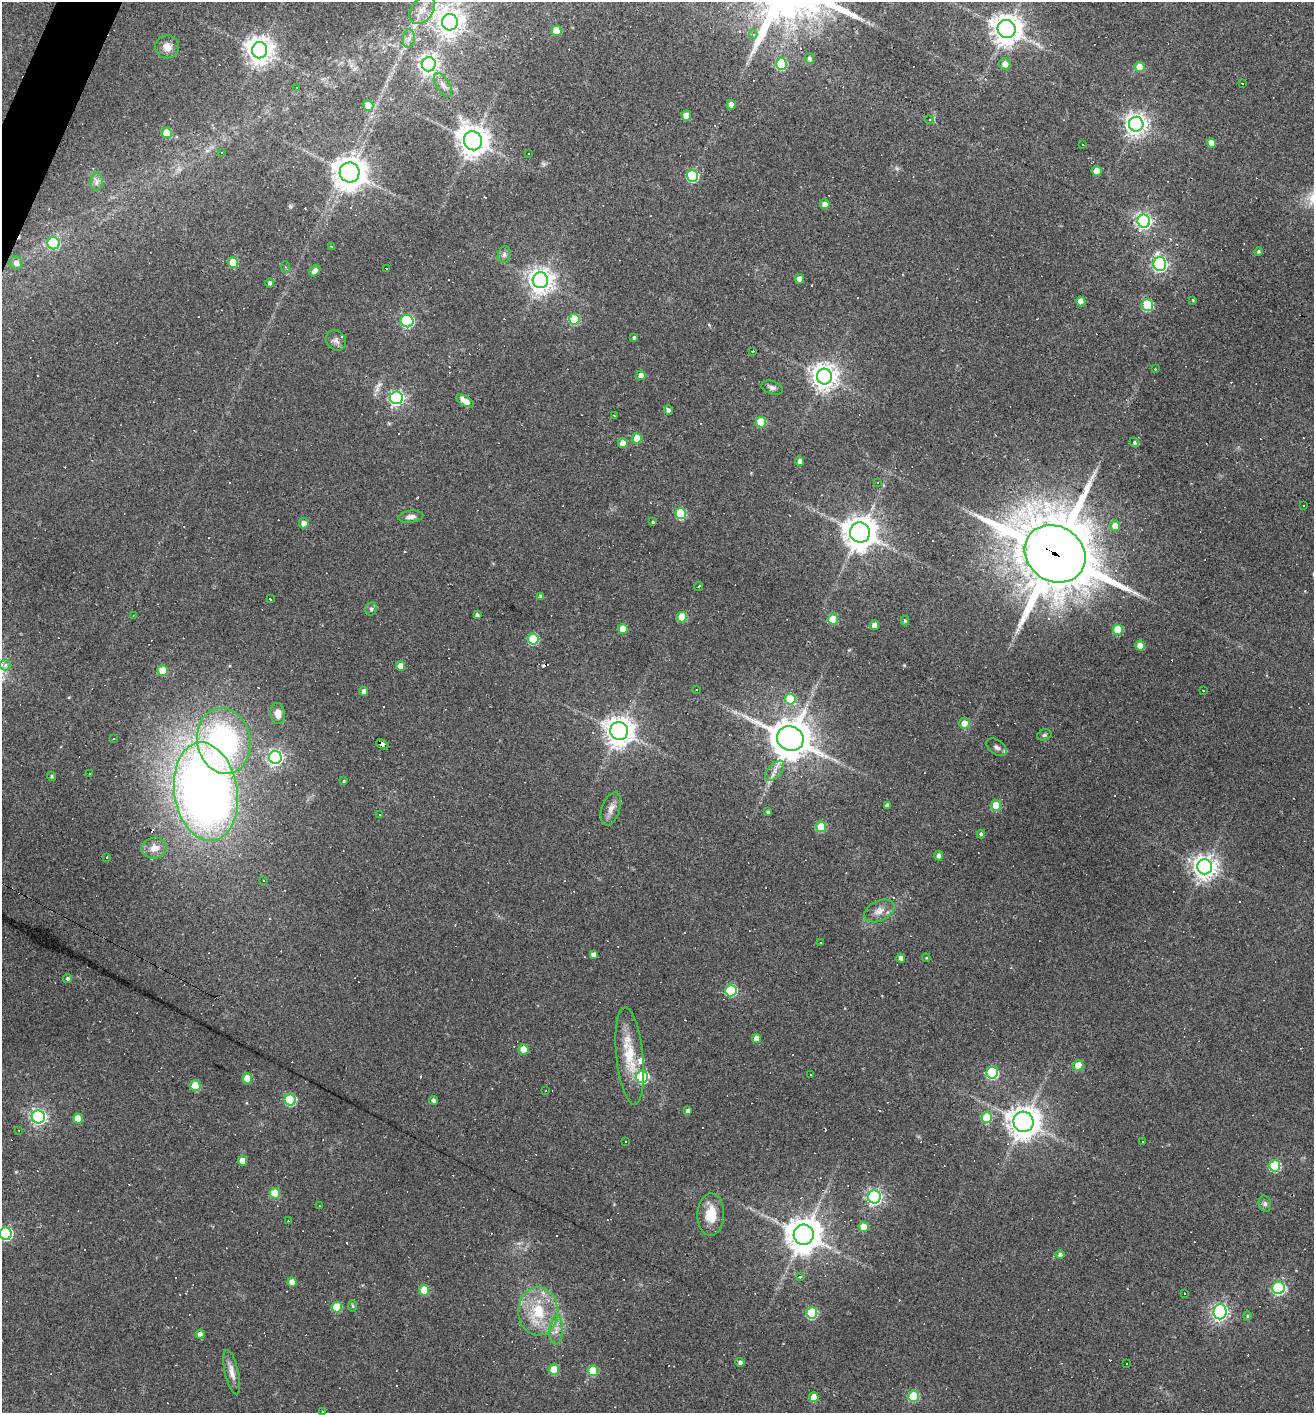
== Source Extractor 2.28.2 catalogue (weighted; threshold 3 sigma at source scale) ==
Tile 11 of 4 x 4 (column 3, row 3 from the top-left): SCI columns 2761-4072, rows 1412-2822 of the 5657 x 5645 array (HDU 1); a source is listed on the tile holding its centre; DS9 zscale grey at full resolution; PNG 1316 x 1415 px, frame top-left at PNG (2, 2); each listed source drawn as its Kron ellipse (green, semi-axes under 4 px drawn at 4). Shown black and unused: <1% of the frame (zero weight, under 2 of 3 exposures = <1% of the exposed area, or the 3 px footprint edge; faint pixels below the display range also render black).
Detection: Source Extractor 2.28.2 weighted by HDU 2 'WHT'; one run over the whole footprint, this tile lists its part. Background 0.062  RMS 0.0075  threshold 0.0338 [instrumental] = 3 sigma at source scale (4.5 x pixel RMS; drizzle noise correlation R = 1.50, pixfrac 1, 0.05/0.05 arcsec/px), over >= 5 px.
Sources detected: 262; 1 inside a brighter object's white glare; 75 cosmic-ray / hot-pixel residue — neither listed nor drawn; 2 inside a brighter listed object's ellipse — not listed separately; the other 184 listed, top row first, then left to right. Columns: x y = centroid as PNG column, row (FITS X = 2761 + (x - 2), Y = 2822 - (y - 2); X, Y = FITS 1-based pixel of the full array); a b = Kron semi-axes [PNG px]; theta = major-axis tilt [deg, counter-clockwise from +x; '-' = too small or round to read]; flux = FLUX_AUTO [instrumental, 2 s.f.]
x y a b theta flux
422 10 16 11 51 9.3
450 22 8 8 - 690
1007 29 9 9 - 1000
556 31 5 5 - 16
753 34 4 4 - 1
409 38 9 6 83 3.1
167 47 12 11 - 6.6
260 50 8 7 - 750
809 58 5 4 - 2.3
429 64 7 7 - 360
781 64 5 5 - 50
1005 64 6 5 - 5.2
1139 67 5 5 - 13
1242 83 2 2 - 0.44
443 85 13 6 -57 3.9
297 88 2 2 - 0.39
731 105 4 4 - 5.8
368 106 5 5 - 11
686 116 5 4 - 8.8
929 120 5 4 - 1
1136 124 7 7 - 510
167 133 5 5 - 22
473 141 9 9 - 1100
1211 143 4 4 - 6.8
1082 145 3 2 - 0.72
222 152 2 2 - 0.5
528 154 2 2 - 0.68
1097 171 5 5 - 12
349 172 10 10 - 1200
692 176 6 6 - 65
97 181 9 6 84 2.9
825 204 5 4 - 4.5
1144 221 6 6 - 200
53 243 6 6 - 48
331 246 4 3 - 0.55
1258 251 4 4 - 1.2
504 255 8 6 74 2.2
233 262 5 5 - 24
16 263 7 6 - 4.3
1160 264 7 6 - 180
285 267 6 4 -86 0.85
386 269 3 3 - 1.2
315 271 6 4 44 4.5
799 279 5 4 - 4.4
540 280 8 7 - 700
270 283 4 4 - 1.9
1193 300 3 3 - 0.71
1081 301 5 4 - 8.6
1148 305 6 5 - 45
574 319 5 5 - 35
407 321 6 6 - 100
634 338 3 3 - 1.5
336 340 11 9 -44 3.3
752 351 3 2 - 0.63
1155 369 3 3 - 0.43
641 375 5 4 - 5.1
824 376 8 7 - 750
772 388 11 6 -19 2.9
396 398 6 6 - 180
465 401 10 5 -29 6.6
668 410 5 4 - 2.4
614 416 3 3 - 0.7
761 422 5 5 - 27
637 438 5 5 - 15
1134 442 5 4 - 1.4
623 443 5 5 - 8.2
800 461 4 4 - 3.2
877 482 3 2 - 0.54
1304 506 3 2 - 0.97
681 514 5 5 - 47
411 517 12 6 7 3.7
653 522 4 3 - 1
304 523 5 5 - 4.5
1115 526 5 5 - 7.7
860 533 10 10 - 1300
1055 554 32 27 -34 6000
699 586 5 2 - 0.7
540 596 4 3 - 1.3
270 599 3 3 - 4.4
371 609 7 5 66 1.9
477 615 4 3 - 1.8
133 616 3 2 - 0.46
682 617 5 5 - 23
833 619 5 5 - 26
905 621 5 4 - 1.1
875 625 4 4 - 6.9
623 629 5 4 - 16
1118 630 5 5 - 27
533 639 5 5 - 46
1140 646 5 4 - 11
5 665 5 5 - 2
400 666 5 4 - 9
163 670 5 5 - 19
696 689 3 2 - 0.71
1203 690 3 2 - 0.49
364 691 4 4 - 4
790 699 5 5 - 26
278 713 10 7 -83 6.1
964 723 5 5 - 7.4
619 731 9 9 - 900
1044 735 7 5 16 1.5
790 738 13 12 - 2000
113 739 3 3 - 3.2
224 741 33 26 -79 150
382 744 6 4 -28 89
997 747 11 7 -36 2.7
275 757 6 6 - 230
775 771 12 7 49 4.8
90 774 3 2 - 0.52
52 776 4 4 - 1.4
344 781 3 3 - 0.97
206 792 49 31 -81 660
887 806 4 4 - 2.8
996 806 5 5 - 28
611 809 17 9 71 5.6
768 812 3 3 - 1.1
379 815 3 2 - 1.4
821 827 5 5 - 34
981 834 4 4 - 1.4
154 848 13 10 11 6.8
939 855 5 4 - 2.6
107 857 3 3 - 1.1
1205 867 7 7 - 670
264 880 3 3 - 7
879 911 16 10 25 6.2
821 942 2 2 - 0.64
593 955 4 4 - 3.6
901 958 4 4 - 3.6
926 958 4 3 - 0.54
68 978 4 4 - 1.6
731 991 6 6 - 61
757 1038 4 4 - 8.7
524 1049 5 5 - 16
630 1056 49 13 -84 25
1078 1065 5 5 - 16
992 1073 6 5 - 66
811 1074 3 2 - 0.97
642 1077 6 6 - 80
247 1078 5 4 - 13
195 1086 5 5 - 23
546 1091 3 3 - 1.8
290 1100 5 5 - 53
434 1100 4 4 - 2.2
688 1111 4 4 - 3.2
38 1117 6 6 - 210
78 1118 5 5 - 12
987 1118 5 5 - 36
1024 1122 10 10 - 1000
19 1130 3 2 - 0.53
626 1141 3 2 - 1.2
1142 1141 2 2 - 0.59
242 1161 5 4 - 9
1275 1166 6 5 - 57
275 1193 5 5 - 26
874 1197 6 6 - 210
1265 1204 8 6 -76 2.1
319 1206 3 2 - 0.48
711 1214 21 13 88 16
288 1221 2 2 - 0.54
864 1227 5 5 - 16
6 1234 6 6 - 110
804 1235 10 10 - 1500
1060 1254 4 4 - 2
800 1277 3 3 - 2
292 1282 4 4 - 6.4
1279 1288 6 6 - 130
424 1290 5 5 - 20
1184 1294 3 3 - 5.4
352 1306 6 4 -88 0.93
337 1307 5 5 - 23
538 1311 24 19 88 30
1220 1312 8 6 87 230
812 1313 5 5 - 49
1247 1316 5 4 - 0.95
556 1330 14 7 86 5
200 1334 4 4 - 3.5
740 1362 4 4 - 2.3
1127 1363 2 2 - 0.6
554 1369 5 5 - 21
593 1371 5 5 - 30
232 1372 22 7 -77 5.7
913 1396 5 5 - 41
814 1397 5 4 - 12
322 1411 3 3 - 1.2
Overlapping masked pixels (flux is a lower limit): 2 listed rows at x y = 1055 554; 382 744
Isophote crosses this tile's border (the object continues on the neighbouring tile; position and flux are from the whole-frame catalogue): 3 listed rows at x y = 422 10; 6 1234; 322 1411